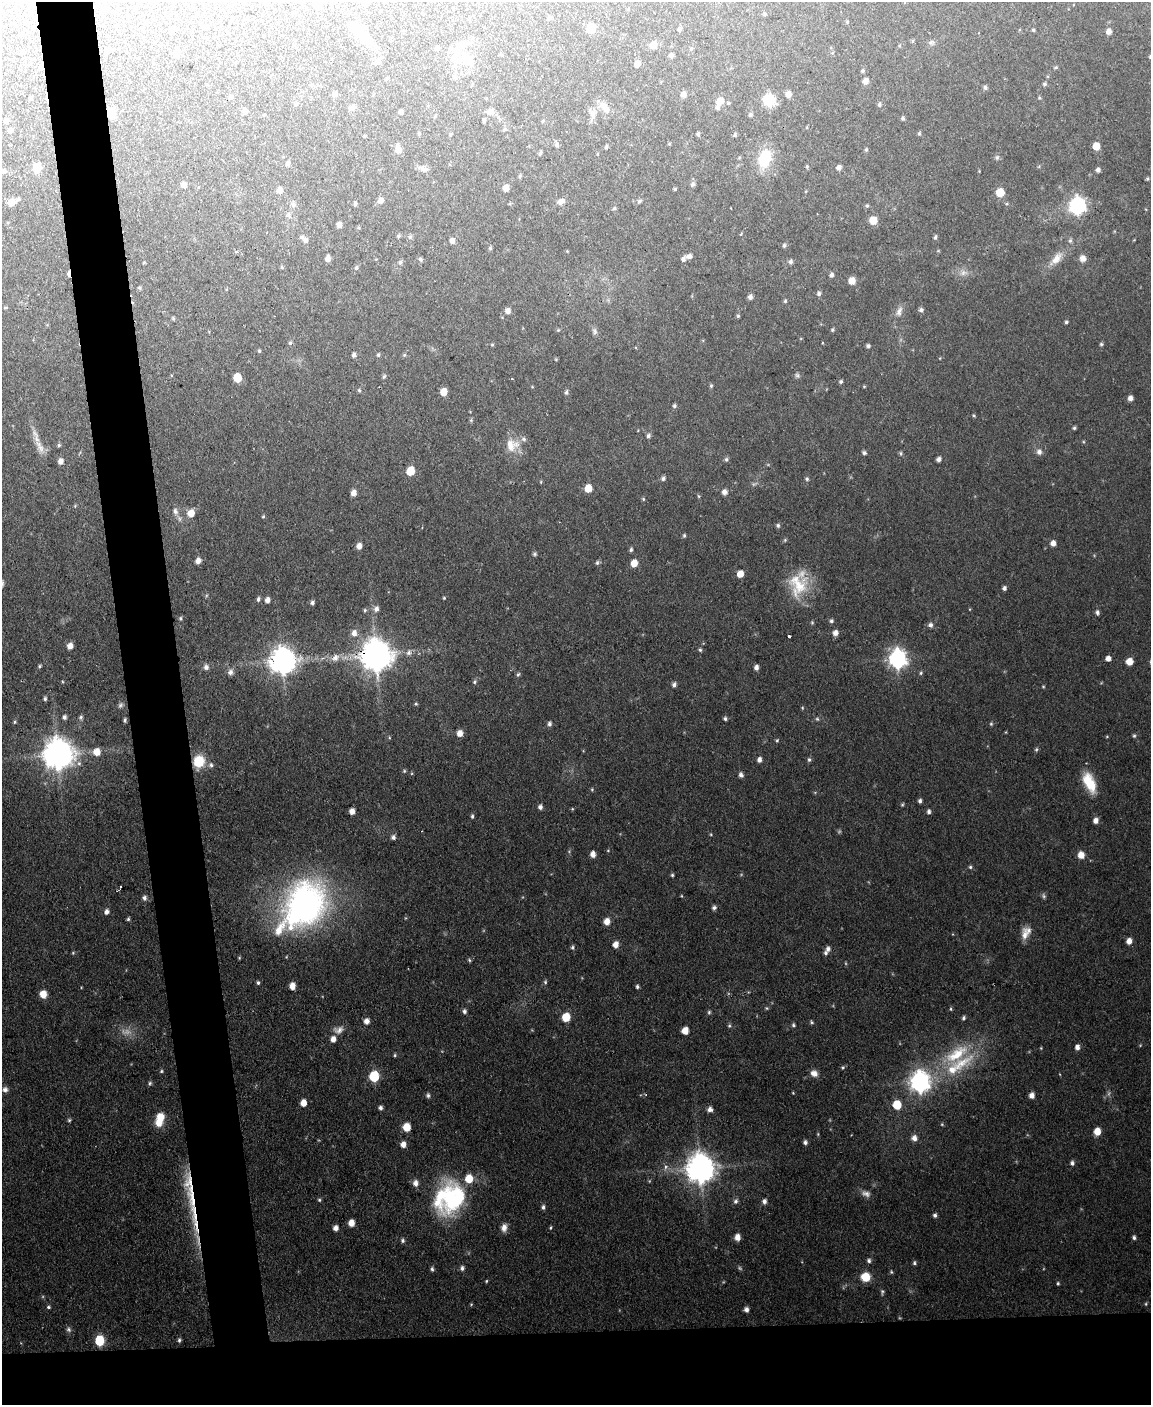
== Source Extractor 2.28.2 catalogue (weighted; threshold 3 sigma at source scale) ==
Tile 11 of 4 x 3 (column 3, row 3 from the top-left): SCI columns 2299-3447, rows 239-1641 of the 4596 x 4572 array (HDU 1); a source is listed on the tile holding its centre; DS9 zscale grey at full resolution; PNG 1153 x 1407 px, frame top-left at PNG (2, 2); no overlay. Shown black and unused: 10% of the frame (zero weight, under 2 of 3 exposures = <1% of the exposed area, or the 3 px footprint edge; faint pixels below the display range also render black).
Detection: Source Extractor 2.28.2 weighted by HDU 2 'WHT'; one run over the whole footprint, this tile lists its part. Background 0.11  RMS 0.0071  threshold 0.0321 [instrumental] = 3 sigma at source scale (4.5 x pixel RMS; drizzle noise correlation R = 1.50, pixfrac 1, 0.05/0.05 arcsec/px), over >= 5 px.
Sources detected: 378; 5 too faint to see at this stretch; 1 cosmic-ray / hot-pixel residue — not listed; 15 inside a brighter listed object's ellipse — not listed separately; the other 357 listed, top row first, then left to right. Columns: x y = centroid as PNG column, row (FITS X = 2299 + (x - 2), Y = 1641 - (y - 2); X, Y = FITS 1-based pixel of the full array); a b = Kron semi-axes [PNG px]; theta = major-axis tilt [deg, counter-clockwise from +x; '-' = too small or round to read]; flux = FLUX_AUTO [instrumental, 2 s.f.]
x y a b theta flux
266 2 4 4 - 1.4
365 3 5 4 - 3.1
318 5 7 6 - 6.3
765 14 5 3 - 0.77
549 18 5 4 - 1.2
847 22 4 4 - 0.64
205 28 4 3 - 0.6
591 28 6 5 - 18
679 29 5 4 - 1.5
171 30 5 4 - 2.2
1033 30 4 4 - 0.99
1109 31 5 5 - 3.8
362 34 32 12 -54 14
913 41 6 4 89 0.8
931 42 9 4 8 1.6
653 45 7 6 - 6.6
437 48 5 4 - 1.6
691 49 5 4 - 0.96
108 50 6 5 - 2.3
22 52 5 5 - 1.4
177 53 6 5 - 4.1
671 56 6 5 - 1.8
464 58 16 11 34 10
377 62 9 6 32 1.9
637 64 6 5 - 4.3
41 67 6 4 80 2
1056 67 5 4 - 0.97
862 71 5 4 - 1.3
865 81 6 5 - 4.3
1045 84 5 5 - 1.5
311 85 4 4 - 0.76
985 87 6 5 - 1.7
334 94 5 5 - 2.3
683 94 6 6 - 3.3
788 94 6 5 - 4.4
231 97 5 5 - 1.1
30 98 4 3 - 1
1039 98 5 4 - 0.91
769 100 6 6 - 83
720 101 8 7 - 6.3
296 104 5 5 - 1
879 104 6 5 - 1.7
352 107 9 5 69 1.8
606 109 16 8 -68 5.8
244 111 6 5 - 3.3
400 112 4 3 - 1.7
490 112 9 7 38 3.6
112 114 11 9 -56 5.4
592 114 13 7 -74 3.6
750 115 4 4 - 1.4
903 118 5 4 - 1.5
484 120 4 3 - 1.3
6 121 6 5 - 2
505 129 6 5 - 1.2
10 130 5 4 - 2.4
419 133 5 4 - 0.84
919 133 5 4 - 1.1
451 134 4 4 - 0.77
698 134 5 3 - 1.2
735 135 5 4 - 1.1
669 144 5 3 - 0.6
557 145 6 5 - 1.6
1096 146 6 5 - 10
606 147 4 3 - 1.1
398 149 9 6 -82 6
866 150 5 4 - 1
540 153 6 4 65 1.1
997 158 6 5 - 1.3
764 159 19 13 74 25
288 163 6 5 - 2.1
807 166 5 4 - 0.89
839 167 5 5 - 2.8
37 168 7 5 77 17
423 169 12 6 -37 3
1098 170 4 4 - 2.4
3 171 6 6 - 2.3
520 176 5 4 - 1
1148 179 5 3 - 0.85
693 184 7 5 49 1.5
183 185 6 5 - 3.6
506 188 6 5 - 5.1
675 189 3 3 - 0.82
279 190 6 5 - 3.9
1000 192 6 5 - 20
18 199 5 5 - 1.1
380 200 7 6 - 3
561 201 10 7 26 3.7
639 201 6 5 - 1.3
11 202 7 6 - 8
293 204 7 6 - 2.1
355 204 4 4 - 1.5
1077 205 8 7 - 220
867 206 5 4 - 0.98
614 208 5 5 - 1.2
289 215 8 6 78 1.8
873 220 7 6 - 9.4
339 225 5 4 - 3.3
398 236 5 4 - 1.1
410 237 6 5 - 1.3
935 237 6 4 79 1.5
305 240 6 6 - 2.3
452 240 6 5 - 3.1
1070 241 7 5 88 1.5
784 245 5 4 - 1.4
490 248 5 4 - 1
236 252 4 4 - 1
689 256 7 5 12 2.9
328 258 6 4 81 3.4
1083 258 8 7 - 4
420 259 6 5 - 1.3
1056 259 22 10 50 8.9
144 262 4 3 - 0.62
400 262 6 5 - 1.5
791 262 6 5 - 1.7
282 267 5 4 - 0.87
356 267 5 5 - 1.3
69 273 8 3 89 3.3
963 273 9 8 - 3.5
831 275 5 5 - 2
852 281 6 6 - 7.2
139 288 6 4 -31 0.88
819 293 6 5 - 1.8
750 297 5 5 - 2.7
785 301 4 4 - 0.93
5 307 6 3 0 0.88
921 310 5 5 - 1.8
508 311 6 6 - 3.6
899 311 15 7 72 4.1
738 316 4 4 - 1.1
173 318 5 5 - 0.94
1066 322 4 4 - 1.1
558 330 4 4 - 0.75
832 330 5 4 - 1
595 331 9 6 -70 2
290 343 5 4 - 1.3
1101 344 5 4 - 1.1
492 345 5 3 - 0.73
868 346 4 4 - 1.5
259 351 4 3 - 0.92
354 355 5 4 - 2.1
378 355 5 5 - 1.2
404 355 5 4 - 0.93
556 359 5 3 - 0.64
797 375 6 6 - 1.5
384 376 6 5 - 1.3
237 377 6 6 - 15
512 379 4 2 - 0.48
841 381 4 4 - 1.2
711 386 6 4 69 1
359 390 5 5 - 1.1
443 392 6 5 - 9.4
566 392 6 5 - 1.7
1130 398 5 5 - 3.4
674 406 5 5 - 1.4
974 415 5 3 - 0.71
471 420 5 5 - 0.9
1074 428 4 4 - 1.1
35 433 15 6 -50 4.2
648 436 6 5 - 1.9
59 445 5 5 - 1.2
512 445 19 17 12 12
41 448 14 10 -59 6.1
1039 452 7 6 - 3.1
864 453 5 5 - 1.6
900 453 5 5 - 1.3
726 459 6 5 - 1.4
938 459 5 4 - 2.7
61 461 6 5 - 3.8
410 471 6 5 - 19
663 478 6 5 - 1.9
807 479 6 5 - 1.3
541 482 5 3 - 0.56
588 488 6 6 - 9.8
724 492 6 6 - 3.3
353 493 6 5 - 4.7
699 496 5 3 - 0.8
643 499 5 4 - 0.89
175 511 11 7 -77 3.6
191 513 7 6 - 8.9
263 516 5 4 - 0.85
778 525 6 5 - 1.5
684 535 5 4 - 1.1
785 540 5 5 - 0.9
1053 543 6 5 - 4.5
359 546 6 5 - 4.5
631 550 5 4 - 1.4
535 554 6 5 - 1.2
198 561 6 5 - 4.3
597 563 6 5 - 1.4
634 563 6 5 - 10
740 574 5 5 - 9.2
2 584 8 5 77 1.9
798 585 30 26 -84 28
1004 588 5 4 - 2.1
444 598 3 3 - 0.67
258 599 6 4 73 1.6
267 600 5 5 - 3.4
312 602 5 4 - 1.6
376 609 7 6 - 2.9
365 610 5 4 - 1.1
1097 612 7 5 -86 1.8
180 618 5 4 - 1
831 621 6 5 - 1.6
812 622 5 5 - 0.83
930 625 6 6 - 2.2
354 633 8 6 87 4.3
835 633 6 6 - 3.8
789 636 3 3 - 1.7
70 646 6 6 - 4.8
700 650 5 4 - 1.2
408 653 7 6 - 2.4
376 655 10 9 - 1400
335 658 10 8 68 4
1108 658 5 5 - 4
897 659 8 7 - 290
282 661 9 8 - 860
1129 661 5 5 - 9.7
39 666 5 4 - 0.98
206 667 7 7 - 2.4
756 667 5 5 - 2.7
230 672 8 7 - 2.6
921 673 5 4 - 1
518 674 6 4 61 1.3
474 682 6 5 - 1.3
674 685 6 5 - 2.2
1043 687 5 3 - 0.68
45 699 4 4 - 1.3
416 703 5 4 - 0.87
120 705 8 6 54 1.7
802 708 4 4 - 0.73
64 717 5 4 - 1.9
81 717 6 5 - 1.3
725 719 5 4 - 1.5
817 719 6 5 - 1
125 720 4 3 - 1.2
15 722 5 4 - 1
549 724 6 5 - 2.1
991 724 5 4 - 0.98
460 733 6 6 - 5.6
1134 736 6 5 - 1.1
777 740 5 4 - 0.87
1036 749 6 5 - 1.2
97 752 7 7 - 8.5
58 754 10 9 - 1300
759 760 5 4 - 3
809 760 6 5 - 1.4
199 761 10 9 - 24
211 765 8 6 -48 2.2
404 771 5 4 - 0.96
741 775 6 5 - 2.2
1089 782 24 11 -66 19
592 789 5 4 - 0.81
920 801 5 4 - 1.8
902 805 5 4 - 0.86
540 807 6 5 - 2.2
352 811 5 5 - 4.6
929 811 5 5 - 1.9
472 816 5 4 - 1.3
1096 820 6 5 - 3.8
393 837 6 5 - 2.2
593 854 6 5 - 4.4
1081 855 7 6 - 6.9
970 867 5 5 - 1.2
672 875 4 4 - 1
682 896 5 3 - 0.62
1044 896 8 5 -55 1.5
144 898 5 5 - 2.2
303 906 65 43 53 210
714 908 5 5 - 1.8
106 912 6 5 - 2.9
128 919 4 3 - 1.1
607 921 7 6 - 5.9
1025 935 18 8 88 6.2
1129 941 5 5 - 5.1
615 945 6 5 - 5.5
572 947 5 5 - 1.4
828 949 6 5 - 2.5
73 953 5 4 - 0.74
469 960 5 4 - 0.96
545 982 6 5 - 1.1
258 983 5 4 - 1.2
292 986 6 5 - 5.6
637 987 4 4 - 1.4
43 994 6 6 - 9.5
767 1008 5 4 - 0.89
951 1009 5 4 - 0.88
464 1011 5 5 - 1.9
709 1012 6 5 - 1.1
566 1017 6 6 - 17
963 1018 5 4 - 1.4
366 1021 6 5 - 4.4
811 1022 6 4 -44 0.99
793 1025 5 4 - 1.3
729 1026 6 5 - 1.1
338 1030 14 10 7 5
685 1031 6 5 - 8.1
1077 1047 6 5 - 3.3
1041 1048 4 3 - 0.6
956 1054 43 22 41 43
395 1055 5 4 - 0.99
843 1067 5 5 - 1
161 1071 5 4 - 0.93
814 1073 9 7 -30 4.5
374 1076 7 6 - 45
919 1082 8 7 - 420
150 1083 6 5 - 1.3
5 1089 7 7 - 2.7
793 1093 4 3 - 0.55
428 1095 6 5 - 1.6
1032 1095 6 5 - 4.3
303 1103 6 5 - 7.2
897 1105 6 5 - 22
380 1108 5 5 - 1.9
710 1109 6 6 - 3.2
160 1117 10 9 - 11
69 1120 5 5 - 1.1
942 1124 5 4 - 0.76
406 1127 6 5 - 12
1097 1131 6 5 - 9.8
914 1138 7 7 - 4
805 1142 5 4 - 2
403 1144 6 5 - 5
1072 1163 5 5 - 2.1
666 1167 8 6 63 2.4
700 1168 10 9 - 1100
415 1183 7 6 - 4.2
866 1194 13 8 -21 3.9
192 1196 68 11 -84 36
450 1198 40 33 53 86
319 1200 5 4 - 1
736 1201 7 6 - 2.2
764 1201 6 5 - 2.6
543 1207 6 5 - 1.7
935 1215 5 5 - 1.8
351 1223 6 5 - 7.2
504 1227 9 7 83 4.2
336 1228 5 5 - 3.8
550 1228 5 3 - 0.77
737 1237 7 6 - 5.6
1134 1237 5 4 - 1.7
403 1241 6 5 - 1.6
869 1261 6 5 - 1.8
914 1263 5 4 - 1.3
462 1268 6 5 - 2
432 1269 6 4 -72 1.4
891 1272 6 4 -69 0.92
865 1277 8 8 - 15
486 1281 4 3 - 0.72
1058 1283 4 3 - 0.98
882 1292 8 5 88 1.3
471 1304 5 3 - 0.62
1146 1304 5 3 - 0.77
48 1307 5 4 - 1.1
746 1309 5 4 - 2.9
68 1329 8 6 -58 2
179 1340 5 4 - 1.4
99 1341 6 5 - 45
Overlapping masked pixels (flux is a lower limit): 6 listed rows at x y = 41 67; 112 114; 69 273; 376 655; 199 761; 192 1196
Isophote crosses this tile's border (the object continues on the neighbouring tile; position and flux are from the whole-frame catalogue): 5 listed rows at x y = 266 2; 365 3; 318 5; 3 171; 2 584